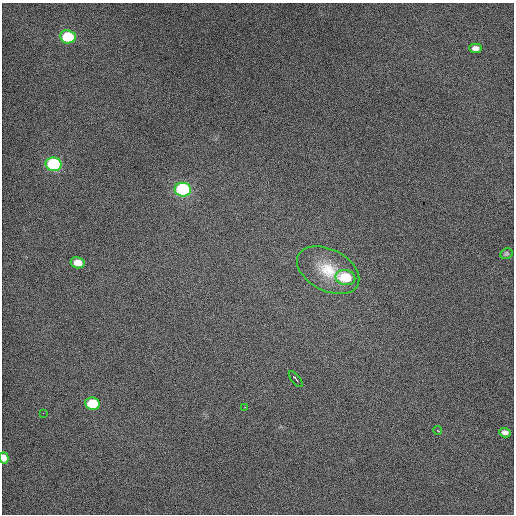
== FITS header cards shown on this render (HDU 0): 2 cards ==
NAXIS1  =                  512 / Axis length
NAXIS2  =                  512 / Axis length

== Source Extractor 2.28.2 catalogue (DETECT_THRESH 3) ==
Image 512 x 512 px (HDU 0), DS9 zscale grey, 1 PNG px = 1 image px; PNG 516 x 516 px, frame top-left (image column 1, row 512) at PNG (2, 3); each listed source drawn as its Kron ellipse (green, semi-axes under 4 px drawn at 4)
Background 469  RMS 2.4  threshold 7.32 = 3 sigma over >= 5 px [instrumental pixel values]
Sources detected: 15; all 15 listed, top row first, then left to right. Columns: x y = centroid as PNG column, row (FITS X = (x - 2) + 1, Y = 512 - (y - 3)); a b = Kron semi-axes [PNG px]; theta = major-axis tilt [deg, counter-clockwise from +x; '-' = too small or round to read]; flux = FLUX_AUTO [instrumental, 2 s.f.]
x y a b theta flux
68 37 8 6 -6 8200
475 48 6 4 -3 710
54 164 8 6 -11 22000
183 190 8 7 - 29000
506 254 6 5 - 280
78 263 7 5 -13 1900
328 270 33 20 -27 6200
345 277 10 7 -11 7100
296 379 10 3 -51 380
92 404 7 6 - 7600
245 407 2 2 - 98
43 413 2 2 - 58
437 430 4 3 - 160
505 433 6 4 -18 690
4 458 6 4 -74 1700
At the frame edge (FLAGS 8, measured only in part): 1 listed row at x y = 4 458